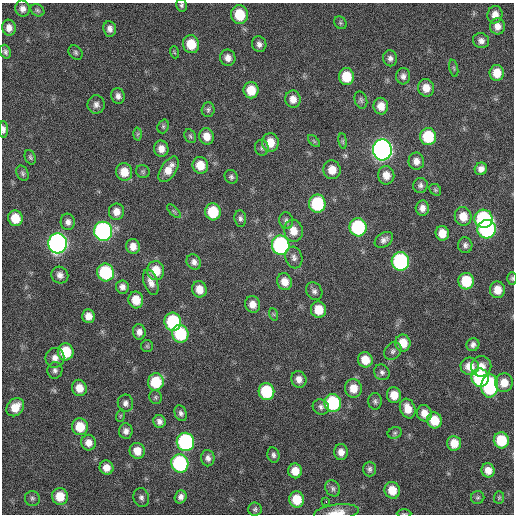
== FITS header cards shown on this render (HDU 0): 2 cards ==
NAXIS1  =                  512 / Axis length
NAXIS2  =                  512 / Axis length

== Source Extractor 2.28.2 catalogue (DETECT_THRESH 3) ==
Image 512 x 512 px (HDU 0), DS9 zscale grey, 1 PNG px = 1 image px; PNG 516 x 516 px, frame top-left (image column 1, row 512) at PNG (2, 3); each listed source drawn as its Kron ellipse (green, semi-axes under 4 px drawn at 4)
Background 415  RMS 11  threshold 34.3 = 3 sigma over >= 5 px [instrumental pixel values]
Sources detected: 158; all 158 listed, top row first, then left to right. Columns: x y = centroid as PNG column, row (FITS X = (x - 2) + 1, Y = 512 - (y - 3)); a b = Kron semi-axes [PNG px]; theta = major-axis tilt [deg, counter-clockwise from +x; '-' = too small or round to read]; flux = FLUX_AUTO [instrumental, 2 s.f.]
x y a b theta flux
182 5 6 5 - 1700
23 9 8 7 - 4100
37 10 7 5 -32 1600
239 15 9 8 - 25000
495 15 9 7 73 6000
340 23 7 5 -46 1400
497 26 8 7 - 5300
9 28 8 6 -82 4900
110 29 8 6 -83 3800
481 41 8 7 - 3700
191 44 9 8 - 17000
259 44 8 7 - 3300
5 52 7 5 -69 2100
76 52 8 6 -48 1600
174 52 6 3 -71 920
228 58 8 7 - 5000
390 58 8 7 - 3100
454 68 8 3 -77 1200
497 73 8 7 - 12000
403 76 8 7 - 3100
346 77 8 7 - 21000
426 88 9 8 - 9000
251 90 8 7 - 14000
118 96 8 6 -78 3400
293 99 8 7 - 6400
361 100 9 6 -71 2000
96 104 9 8 - 3500
381 106 8 7 - 8100
208 110 7 6 - 1800
163 126 7 5 70 1400
3 129 8 4 -88 2900
138 134 6 4 88 1100
190 136 7 5 -62 1500
207 136 8 7 - 7800
428 137 8 8 - 35000
314 141 7 4 -45 1300
343 141 8 4 -82 1300
270 142 9 8 - 12000
262 148 8 7 - 2000
161 149 8 7 - 6100
382 150 10 9 - 440000
30 157 7 5 -69 1500
416 161 8 7 - 4900
200 165 8 7 - 13000
169 169 14 7 57 9300
481 169 6 6 - 4500
332 170 9 8 - 9900
143 171 7 6 - 1400
124 172 9 8 - 12000
22 173 8 5 -66 1700
386 175 9 8 - 7700
231 177 7 6 - 1900
420 185 7 7 - 2500
435 190 6 5 - 1200
317 204 9 8 - 49000
422 208 7 6 - 4100
174 211 9 3 -45 1200
116 212 8 7 - 6400
213 212 8 7 - 28000
463 216 9 8 - 11000
15 218 8 7 - 15000
240 218 8 6 -82 2300
483 219 9 9 - 92000
286 221 8 7 - 2400
68 222 8 7 - 3600
358 227 9 8 - 73000
487 229 9 9 - 120000
103 231 9 9 - 200000
293 231 11 9 -76 9300
442 233 7 6 - 9900
384 240 10 7 34 3700
58 243 10 9 - 340000
281 245 9 8 - 130000
465 245 8 7 - 2700
133 246 7 7 - 6500
294 258 11 8 -73 3600
400 261 9 8 - 110000
194 262 8 7 - 3500
156 271 9 8 - 17000
106 272 9 8 - 55000
60 275 9 8 - 4100
512 278 6 5 - 1200
466 281 8 8 - 28000
151 282 13 7 -71 5600
285 282 8 7 - 7700
122 287 6 6 - 3700
199 289 8 7 - 8900
498 290 8 7 - 9700
314 291 9 7 -54 2900
136 300 8 7 - 13000
252 304 8 7 - 6300
318 310 8 7 - 14000
273 314 6 4 -70 960
88 316 7 6 - 6200
173 322 9 8 - 58000
139 332 8 6 -86 4100
180 334 9 8 - 41000
403 343 8 7 - 13000
473 345 7 6 - 3000
147 346 6 6 - 1200
393 351 10 7 50 2700
66 352 8 8 - 27000
55 358 10 9 - 5100
365 360 8 7 - 12000
470 366 9 8 - 11000
481 366 10 10 - 8200
55 370 8 7 - 2700
382 372 8 7 - 2500
480 378 9 8 - 81000
299 379 8 7 - 5300
156 382 8 8 - 28000
504 383 9 8 - 9500
490 386 11 8 87 88000
79 388 8 7 - 8800
353 388 9 8 - 11000
266 392 8 8 - 40000
394 395 8 7 - 10000
156 397 7 6 - 1600
375 401 8 7 - 2200
125 403 8 8 - 3300
333 403 9 8 - 60000
15 407 10 8 48 12000
321 407 8 7 - 2700
408 408 10 7 -70 10000
181 413 8 6 -68 2600
424 413 8 7 - 7600
120 416 6 4 71 910
434 420 8 7 - 16000
159 421 6 6 - 3200
80 427 8 8 - 17000
126 431 7 6 - 3600
395 433 7 5 22 1700
501 440 8 7 - 28000
185 442 9 8 - 120000
89 443 8 7 - 6200
454 443 7 7 - 11000
137 451 8 7 - 9100
341 452 8 7 - 5600
273 455 8 6 -78 2100
208 458 8 6 -82 3400
180 463 9 8 - 89000
107 468 7 7 - 6900
369 469 7 6 - 2400
488 470 7 6 - 7400
295 471 7 7 - 10000
333 488 8 7 - 2500
392 490 8 7 - 12000
60 496 8 8 - 15000
141 497 9 7 -72 2800
181 497 7 6 - 3500
32 498 7 7 - 2000
478 498 6 6 - 1600
499 498 6 5 - 1200
297 500 8 7 - 18000
326 501 3 2 - 3700
255 509 6 6 - 1700
337 512 22 7 6 10000
404 513 7 3 0 880
At the frame edge (FLAGS 8, measured only in part): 5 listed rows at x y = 182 5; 3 129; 512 278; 337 512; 404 513